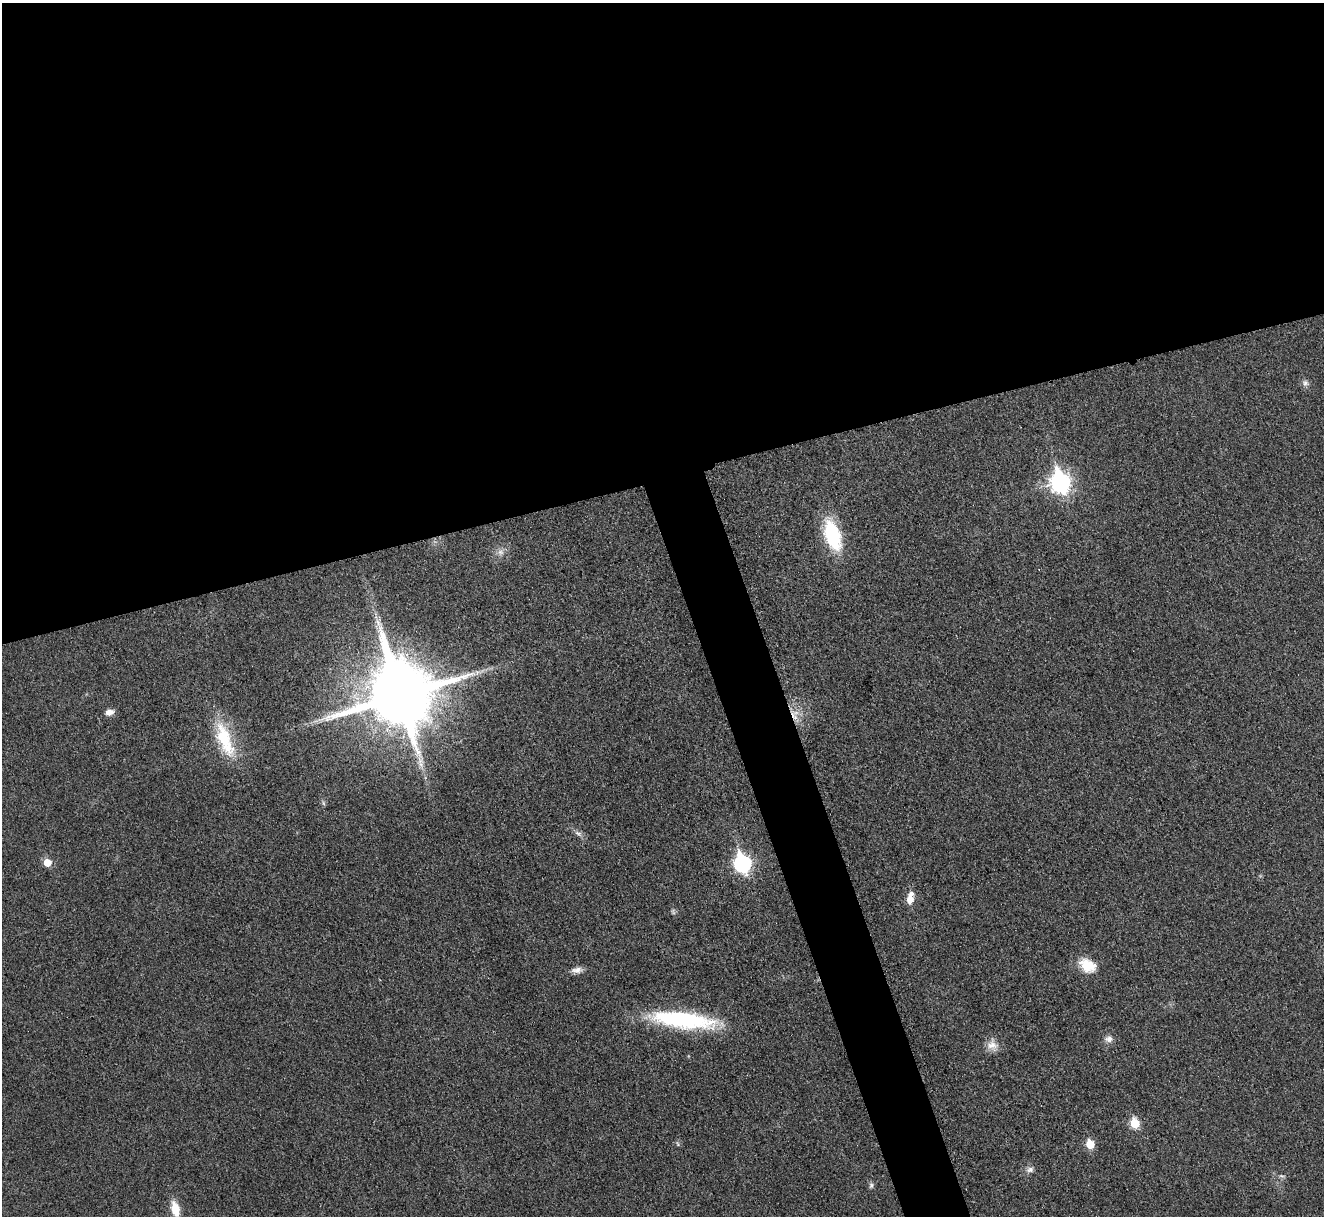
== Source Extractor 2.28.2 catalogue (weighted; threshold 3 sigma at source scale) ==
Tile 2 of 4 x 4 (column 2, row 1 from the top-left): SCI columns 1327-2648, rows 3796-5009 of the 5308 x 5290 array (HDU 1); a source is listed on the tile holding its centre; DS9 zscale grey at full resolution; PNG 1326 x 1218 px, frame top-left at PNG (2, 3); no overlay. Shown black and unused: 42% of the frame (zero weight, under 3 of 4 exposures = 1% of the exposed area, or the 3 px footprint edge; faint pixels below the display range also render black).
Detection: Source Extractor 2.28.2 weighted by HDU 2 'WHT'; one run over the whole footprint, this tile lists its part. Background 0.0693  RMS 0.0068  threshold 0.0307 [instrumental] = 3 sigma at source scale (4.5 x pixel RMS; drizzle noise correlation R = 1.50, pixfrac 1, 0.05/0.05 arcsec/px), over >= 5 px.
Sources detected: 26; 1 too faint to see at this stretch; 1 cosmic-ray / hot-pixel residue — not listed; the other 24 listed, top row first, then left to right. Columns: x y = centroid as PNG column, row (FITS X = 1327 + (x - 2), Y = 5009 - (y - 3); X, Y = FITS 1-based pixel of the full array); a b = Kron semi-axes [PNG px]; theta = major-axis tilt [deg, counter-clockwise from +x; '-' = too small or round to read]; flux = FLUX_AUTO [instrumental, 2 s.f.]
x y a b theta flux
1305 383 9 8 - 2.7
1060 482 10 8 -73 290
832 535 27 14 -72 56
500 552 9 8 - 3.6
477 672 8 7 - 2.6
400 695 20 19 - 7500
109 712 10 7 14 4.2
224 739 50 18 -70 37
323 803 7 4 -71 1.1
578 833 12 6 -23 2.8
47 862 6 6 - 11
742 863 9 7 -70 190
910 898 14 7 80 8.3
1088 965 22 15 -30 15
577 970 16 7 7 4.1
683 1020 73 17 -7 81
1109 1039 11 9 -3 3.7
992 1045 16 13 -47 7.1
1134 1123 6 6 - 23
1090 1144 6 6 - 17
1030 1170 10 7 12 2.9
1282 1176 10 3 -4 1.4
871 1185 8 6 88 1.7
175 1209 15 8 -77 15
Isophote crosses this tile's border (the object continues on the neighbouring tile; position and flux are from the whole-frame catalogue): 1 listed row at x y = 175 1209